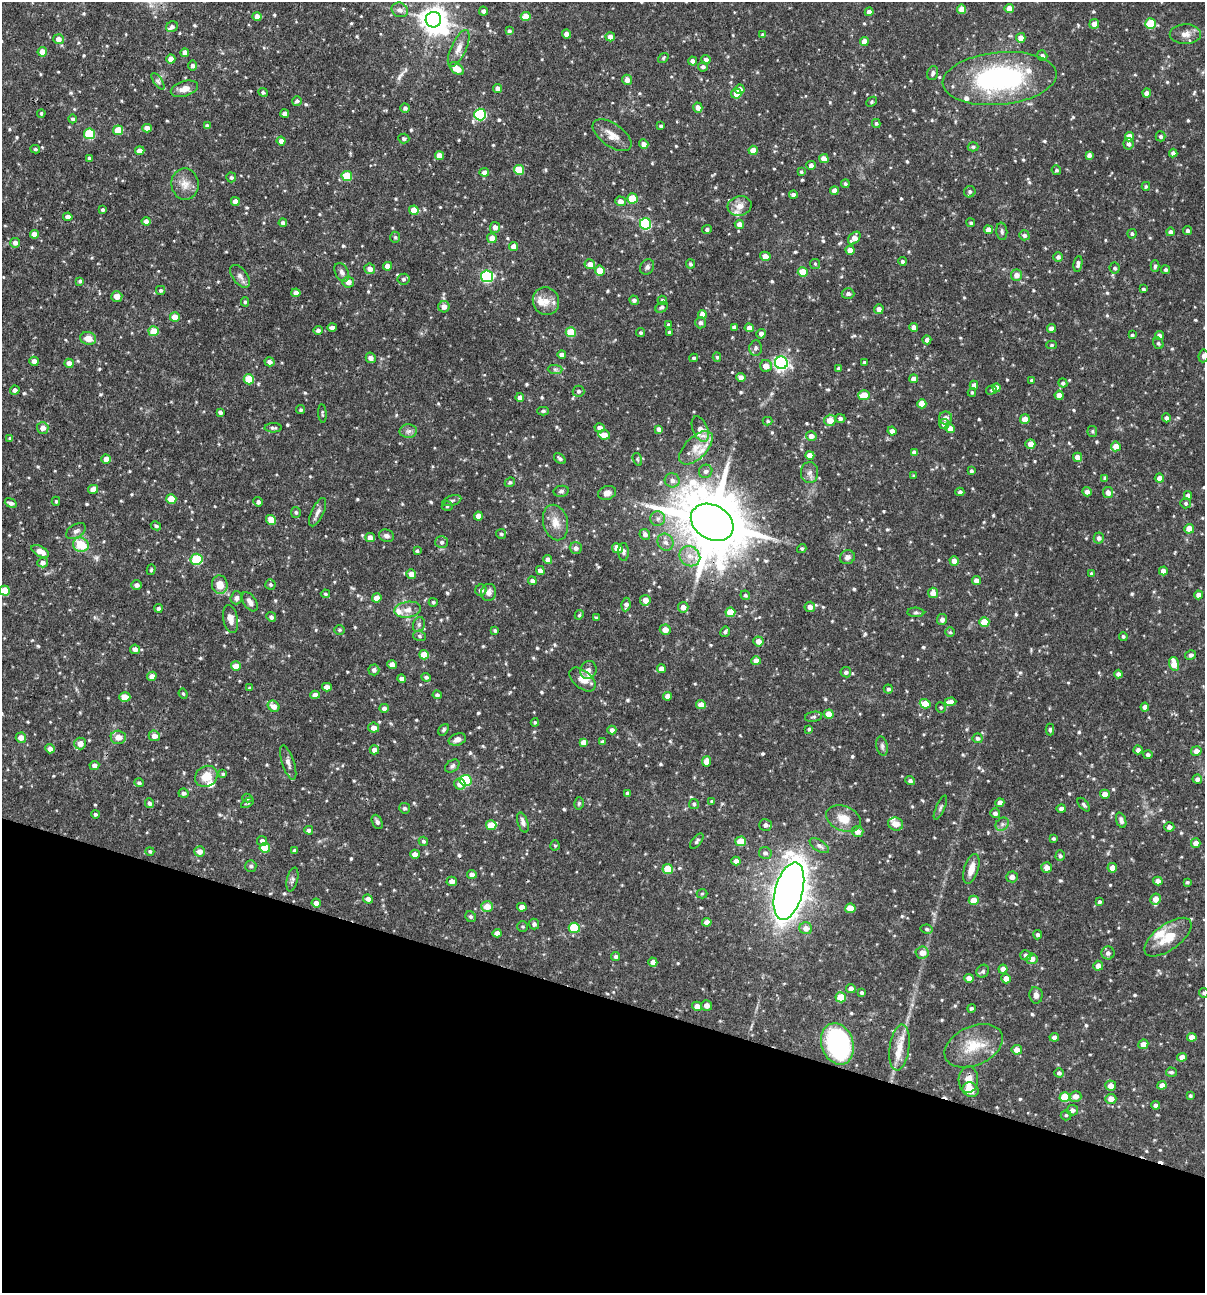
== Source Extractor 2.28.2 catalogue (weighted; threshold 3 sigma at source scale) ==
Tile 15 of 4 x 4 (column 3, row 4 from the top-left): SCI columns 2529-3731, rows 1-1291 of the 5181 x 5164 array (HDU 1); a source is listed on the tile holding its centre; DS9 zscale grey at full resolution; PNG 1207 x 1295 px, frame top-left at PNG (2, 2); each listed source drawn as its Kron ellipse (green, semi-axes under 4 px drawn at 4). Shown black and unused: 23% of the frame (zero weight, under 3 of 4 exposures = <1% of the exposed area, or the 3 px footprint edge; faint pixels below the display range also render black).
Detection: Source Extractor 2.28.2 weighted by HDU 2 'WHT'; one run over the whole footprint, this tile lists its part. Background 0.0992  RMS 0.0039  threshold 0.0176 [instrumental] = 3 sigma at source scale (4.5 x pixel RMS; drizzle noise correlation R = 1.50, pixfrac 1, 0.05/0.05 arcsec/px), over >= 5 px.
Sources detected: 705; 2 inside a brighter object's white glare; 3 cosmic-ray / hot-pixel residue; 1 long thin detection or spike segment (spike, bleed or trail) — neither listed nor drawn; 14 inside a brighter listed object's ellipse — not listed separately; of the other 685, all 500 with FLUX_AUTO >= 0.537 (the completeness limit of this list) listed and drawn (185 fainter detections not listed), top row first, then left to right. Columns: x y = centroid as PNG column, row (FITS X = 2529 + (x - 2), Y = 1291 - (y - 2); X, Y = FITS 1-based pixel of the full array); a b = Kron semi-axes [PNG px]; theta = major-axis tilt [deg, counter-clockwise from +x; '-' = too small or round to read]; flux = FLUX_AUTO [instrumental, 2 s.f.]
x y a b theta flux
962 9 4 4 - 4.5
1009 9 4 4 - 4.4
400 10 8 7 - 1.8
483 11 5 4 - 1.3
869 12 4 4 - 2.6
257 17 4 4 - 2.8
526 17 5 4 - 5.6
433 20 8 7 - 420
1094 24 5 5 - 2.4
1151 24 5 5 - 17
172 27 6 5 - 1.2
509 31 4 4 - 0.95
567 34 4 4 - 2.7
1185 34 15 10 1 3.3
763 35 4 3 - 0.67
610 37 4 4 - 2.9
1021 38 5 4 - 3.1
58 39 5 5 - 2.3
864 41 4 4 - 2.9
459 48 20 7 65 3.3
42 52 5 4 - 4.3
185 53 4 4 - 2.8
1042 56 5 4 - 1.3
663 58 6 4 38 0.56
171 59 4 4 - 2.8
706 60 5 4 - 2.1
692 61 4 4 - 1.6
193 66 5 4 - 1.2
703 67 5 4 - 1.1
457 68 8 5 -36 5.7
933 73 7 5 70 1.3
1000 78 57 26 5 69
627 80 5 5 - 2.4
158 81 9 3 -56 0.87
498 88 4 4 - 1.6
184 89 14 7 17 3
740 89 5 5 - 2.7
263 92 5 4 - 0.69
1147 93 4 4 - 2.5
736 94 5 5 - 3.3
297 101 5 4 - 0.88
871 102 6 4 44 0.59
405 108 4 4 - 1.1
698 108 5 4 - 2.5
41 113 4 4 - 0.65
285 114 4 4 - 1.7
480 115 6 6 - 37
73 119 4 4 - 0.88
876 123 4 4 - 0.65
207 126 4 3 - 0.88
661 126 3 3 - 0.66
147 128 5 4 - 2.3
118 130 5 5 - 8.9
89 134 5 5 - 17
612 135 22 11 -35 4.8
1161 136 5 5 - 0.91
1129 137 5 4 - 4.3
404 139 5 5 - 0.97
281 141 4 4 - 2.2
644 144 5 4 - 2.4
1128 144 5 5 - 1.4
973 147 5 4 - 0.85
35 149 5 4 - 0.55
753 150 4 4 - 3.9
140 151 5 4 - 2.5
1173 153 4 4 - 1.3
1089 155 4 4 - 1.7
439 156 4 4 - 4.1
89 158 3 3 - 0.84
824 159 5 4 - 2.9
811 165 4 4 - 1.6
519 170 5 5 - 12
1056 170 5 4 - 0.68
484 172 4 4 - 1.9
801 172 4 3 - 0.66
347 176 5 5 - 14
231 177 5 5 - 0.75
185 184 15 13 -83 4.5
845 184 4 4 - 0.73
1146 186 4 3 - 0.55
834 191 4 4 - 2.8
970 192 6 5 - 1
793 195 4 4 - 1.2
632 198 5 5 - 12
235 201 4 4 - 2.9
620 201 5 4 - 2.5
740 206 12 10 14 3.3
102 210 3 3 - 0.62
414 210 5 4 - 5.7
68 217 4 4 - 2.1
146 221 4 4 - 2.5
283 223 4 4 - 1.3
971 223 4 4 - 0.69
646 224 6 5 - 36
739 225 5 4 - 2.6
495 227 5 5 - 2.1
707 229 5 4 - 0.82
988 230 4 4 - 2.6
1188 230 4 4 - 0.92
1002 231 9 5 -83 1
1170 232 4 4 - 1.1
34 234 4 4 - 2.4
1132 234 5 4 - 0.75
1024 235 5 5 - 1.1
395 237 5 5 - 0.63
492 238 5 5 - 3.4
854 238 7 5 47 3.2
15 243 5 5 - 1.8
514 246 4 4 - 2.9
850 250 4 4 - 2.6
765 256 5 4 - 3
1058 257 5 5 - 1.2
902 261 4 4 - 0.8
590 264 5 5 - 2.7
690 264 4 4 - 0.79
815 264 5 5 - 0.56
1078 264 8 4 81 1.3
387 266 4 4 - 2.9
1155 266 6 4 90 0.75
647 267 8 6 53 1.2
1115 268 5 5 - 0.95
370 269 5 5 - 2.3
1166 270 4 4 - 0.8
600 271 5 4 - 6.6
342 272 10 6 -63 1.4
803 272 5 4 - 7.1
1016 275 5 5 - 2.7
240 276 13 7 -53 1.9
487 276 6 6 - 50
403 279 6 5 - 0.88
80 281 4 3 - 0.74
348 282 6 5 - 2.3
1143 289 3 3 - 0.71
161 290 4 4 - 0.77
296 293 4 4 - 2.9
848 294 6 5 - 1.3
117 296 5 5 - 2.9
634 300 5 4 - 1.2
662 300 5 4 - 0.91
546 301 14 13 - 4.6
245 302 4 4 - 0.62
444 307 6 5 - 2.2
662 307 7 5 33 0.98
879 309 5 5 - 2
702 314 4 4 - 3.5
175 317 5 4 - 5.5
700 323 5 5 - 1.4
668 325 4 4 - 0.68
332 327 4 4 - 1.5
734 327 4 4 - 1.1
914 327 4 4 - 2.6
749 328 4 4 - 2.1
1052 328 4 4 - 2.1
318 330 4 4 - 1.2
154 331 5 5 - 9.1
571 332 5 5 - 12
669 332 4 3 - 0.78
641 333 4 4 - 0.76
761 334 5 4 - 1.7
1132 335 4 4 - 0.61
1159 335 4 4 - 1.7
88 338 8 6 -15 3.8
927 340 4 4 - 1.4
1158 343 6 5 - 0.73
1052 345 5 4 - 0.62
756 348 7 6 - 1.1
562 354 4 4 - 2
1203 356 6 5 - 0.88
717 357 5 4 - 0.64
371 358 5 4 - 1.9
694 358 4 3 - 0.63
34 361 5 4 - 2.3
270 362 5 4 - 1.7
864 362 4 3 - 0.62
69 363 5 4 - 2.6
781 363 6 6 - 96
766 366 6 6 - 3.4
839 368 4 3 - 1.1
555 369 7 4 -1 0.88
741 377 5 4 - 2.3
249 379 5 5 - 10
914 379 4 4 - 2.6
1032 380 3 3 - 0.71
1063 383 4 4 - 0.96
974 385 4 4 - 2.4
996 388 4 4 - 2.9
15 390 4 4 - 1.7
991 390 5 4 - 0.62
579 391 6 5 - 1.1
972 392 4 3 - 0.56
864 395 5 5 - 6.5
1059 395 4 4 - 2.8
520 397 4 4 - 2.1
922 404 5 4 - 6.5
301 410 4 4 - 0.62
543 411 6 4 0 0.62
220 412 4 3 - 0.97
322 413 9 3 -86 0.6
840 418 5 4 - 1
946 418 6 6 - 2.4
1166 418 4 4 - 1.2
1025 419 5 4 - 3.3
830 420 6 5 - 4.4
768 421 5 4 - 0.67
944 424 5 5 - 1.6
43 428 6 6 - 2.5
273 428 9 4 0 0.87
600 428 5 4 - 2.2
950 428 5 4 - 3.2
659 429 4 4 - 1.5
700 429 13 7 -67 3.8
408 431 8 7 - 1.4
892 431 4 4 - 1.8
1092 431 5 5 - 0.61
604 435 6 5 - 3.6
811 436 5 5 - 2.5
10 438 4 3 - 0.61
1030 444 5 4 - 2.9
1116 446 5 5 - 4.3
696 448 21 11 45 5.7
914 452 4 4 - 1.6
810 455 4 4 - 3.7
1078 457 4 4 - 2.7
560 458 7 4 -41 0.85
106 459 5 4 - 3.6
637 459 6 4 -72 0.56
706 471 7 6 - 1.3
971 471 3 3 - 0.76
810 472 10 8 88 1.9
914 476 4 3 - 0.56
1105 478 4 3 - 0.83
1159 478 4 4 - 2.3
672 480 7 7 - 1.7
510 482 5 4 - 0.75
93 489 5 4 - 2.9
561 491 7 5 11 0.88
960 492 4 4 - 0.9
1087 492 5 4 - 2
1108 492 5 5 - 2.2
607 493 9 6 20 1.9
1188 495 4 4 - 2.1
171 499 5 5 - 7.7
56 501 4 4 - 0.57
452 501 10 5 17 0.96
258 502 5 4 - 1.1
11 503 6 4 -21 1.4
1186 503 5 5 - 0.75
447 506 5 4 - 0.73
296 512 5 5 - 0.8
318 512 15 6 65 1.9
478 516 4 4 - 3.3
658 519 7 7 - 1.5
271 520 5 4 - 4.4
712 522 22 17 -31 3700
555 523 18 12 -76 4.7
156 526 5 4 - 0.78
1189 529 5 4 - 4.6
76 531 11 6 32 1.5
501 534 5 5 - 0.7
645 534 6 5 - 1.4
386 536 7 6 - 1.4
370 537 5 4 - 2.4
1099 538 5 5 - 1.2
442 542 6 6 - 0.93
665 542 8 7 - 2
81 545 8 7 - 11
576 548 6 6 - 1.5
617 548 5 4 - 5.4
802 548 5 4 - 0.61
40 551 9 5 -30 3.8
417 551 4 3 - 0.57
624 552 9 5 -88 1.1
690 556 11 9 -40 3.8
847 557 8 6 26 1.5
197 559 6 5 - 21
548 559 4 4 - 2.5
954 561 5 4 - 2.8
43 563 5 5 - 1.7
151 570 5 4 - 0.55
540 571 4 4 - 1.9
1163 571 4 4 - 2.5
1091 573 4 4 - 0.68
411 574 5 4 - 2.7
532 581 4 4 - 1.2
976 581 4 4 - 2.6
270 584 5 5 - 0.76
136 585 5 5 - 1.7
220 585 9 8 - 4.8
481 590 6 5 - 1.5
5 591 5 5 - 8.3
489 592 8 7 - 2
933 593 5 5 - 2.8
325 594 4 4 - 0.56
745 595 5 4 - 0.76
1199 595 4 4 - 2.2
236 598 6 5 - 1.3
377 598 4 4 - 3.6
645 600 5 5 - 3.1
250 602 11 6 -57 2.1
433 602 4 4 - 0.62
626 605 7 4 82 1.6
683 607 5 5 - 2.6
810 607 5 5 - 2.3
158 608 4 4 - 0.9
408 610 13 8 8 2.8
730 612 5 5 - 7.3
916 612 8 4 -3 0.83
579 615 5 4 - 0.57
271 617 5 4 - 0.97
596 618 3 3 - 0.63
231 619 14 7 -79 2.7
942 619 5 5 - 1.6
984 622 5 4 - 8.3
419 625 8 5 72 0.91
339 630 5 4 - 0.58
495 630 3 3 - 0.63
665 630 5 5 - 3
725 632 5 4 - 0.9
950 632 5 5 - 0.59
420 636 6 5 - 0.79
1123 636 4 4 - 0.71
758 641 5 5 - 2.9
135 649 5 4 - 2
424 655 5 4 - 5.8
1191 655 5 5 - 1.2
756 661 4 4 - 3.3
1174 664 7 5 -74 5.7
392 665 4 4 - 2.9
236 666 5 4 - 4.7
661 668 4 4 - 2.6
374 670 5 5 - 1.4
588 670 9 8 - 1.9
846 672 5 5 - 1.2
1118 674 4 4 - 1.3
152 676 4 4 - 2.1
426 677 4 4 - 0.85
402 679 4 4 - 1.7
582 679 15 9 -39 3.7
327 687 5 4 - 2.9
249 688 4 3 - 0.64
888 689 4 4 - 0.81
183 694 5 4 - 0.54
315 695 4 4 - 2.6
437 695 4 4 - 0.95
668 696 4 4 - 2.5
125 697 5 5 - 6.1
950 702 6 4 2 2.7
701 704 5 4 - 3
925 704 5 4 - 6.8
274 706 6 5 - 3
941 707 5 5 - 0.61
1145 707 4 4 - 2
384 708 4 4 - 1.4
829 714 5 4 - 5.6
814 717 9 5 10 0.91
535 722 4 4 - 0.58
374 728 5 5 - 2.7
809 729 4 4 - 0.73
444 730 6 4 52 0.64
612 730 4 4 - 1.5
1050 730 6 4 -90 0.7
154 736 6 5 - 2.7
118 737 7 6 - 3.6
21 738 5 5 - 3.5
978 738 5 5 - 1.1
457 739 9 6 17 2.1
584 742 4 4 - 3.2
602 742 4 4 - 0.91
80 743 6 6 - 3
882 746 9 5 -76 1.1
50 749 5 4 - 2.2
374 750 5 4 - 2.4
1138 750 4 4 - 1.4
1196 751 5 4 - 2.3
1148 754 4 4 - 0.98
707 761 5 4 - 2.9
288 763 18 6 -71 2.1
94 765 5 4 - 1.5
452 766 8 5 38 0.98
223 774 4 4 - 0.58
206 776 12 10 34 6.2
1197 779 5 4 - 1.5
466 780 6 5 - 30
910 781 5 4 - 1
139 783 5 4 - 0.8
460 784 6 5 - 2.7
184 793 5 4 - 1.2
627 793 4 4 - 1.3
1105 794 5 4 - 2.6
247 798 5 4 - 0.64
712 801 3 3 - 0.68
149 803 5 4 - 1
247 803 7 4 33 0.66
579 803 6 4 74 0.65
1000 803 4 4 - 2.6
694 804 5 5 - 0.63
1084 805 8 4 -49 0.79
940 807 13 4 65 0.87
405 808 5 5 - 0.81
1061 809 5 4 - 1.2
995 813 5 5 - 1.3
95 814 4 4 - 0.78
843 819 18 12 -22 6.3
1121 820 8 5 -70 1.3
377 822 7 5 -64 1.1
523 822 10 5 -71 1.7
896 824 7 6 - 3.4
1002 824 7 6 - 1.1
491 825 5 5 - 8.5
765 825 6 5 - 1.4
1169 827 5 5 - 1.5
309 830 4 4 - 1.1
857 831 6 5 - 2.8
1053 838 4 4 - 0.55
262 841 5 5 - 1.3
423 841 5 4 - 0.71
697 841 9 4 51 0.91
741 841 5 5 - 8.4
1196 843 4 4 - 2.6
555 845 5 4 - 0.54
819 846 11 5 -33 1.3
265 848 5 5 - 8.9
150 851 4 4 - 0.64
200 851 5 5 - 2.8
294 851 4 4 - 0.85
765 853 6 6 - 1.3
415 854 5 4 - 2.3
1060 856 5 4 - 0.87
736 861 4 4 - 2
251 866 6 5 - 0.94
1047 867 5 5 - 2.7
1112 868 5 4 - 2.9
668 869 5 5 - 9.7
971 869 15 7 72 3.8
472 874 5 4 - 1.8
1012 877 6 5 - 1.9
292 879 12 5 76 1.2
452 881 5 4 - 2
1158 881 4 4 - 2.5
1187 882 3 3 - 0.55
789 891 29 14 75 510
702 894 5 5 - 0.54
368 899 5 4 - 1.7
1155 899 6 5 - 2.8
974 900 5 4 - 5.5
1099 902 4 3 - 0.9
316 903 4 4 - 2.2
487 907 6 5 - 4.4
522 907 5 4 - 2.7
850 908 5 5 - 6.8
471 917 6 5 - 0.71
707 922 4 4 - 2.4
534 924 5 5 - 1.1
523 926 5 5 - 0.6
574 928 5 5 - 16
806 928 6 6 - 2.8
927 929 6 4 -12 0.89
497 933 4 4 - 1.9
1038 935 4 4 - 1.1
1168 937 27 13 36 9.4
922 953 6 6 - 3
1108 953 6 6 - 1.5
1026 955 5 5 - 1.2
616 956 4 4 - 1
1032 959 5 5 - 2.4
653 962 4 4 - 2.3
1098 966 5 5 - 2.3
1003 969 4 4 - 2.6
983 971 7 6 - 0.9
969 978 5 4 - 2.5
1006 979 5 5 - 2.9
851 988 5 4 - 1.8
862 993 4 3 - 0.85
1204 993 5 4 - 0.58
1036 995 8 6 -81 1.7
841 997 5 5 - 9.9
707 1005 5 5 - 2.3
697 1006 5 4 - 2.4
971 1008 4 4 - 0.86
1054 1037 4 4 - 1.7
1192 1037 5 4 - 3.3
837 1044 21 16 -71 63
1143 1044 5 4 - 2.6
974 1046 31 19 24 12
900 1048 23 10 81 6.2
1017 1050 5 5 - 3.4
1182 1057 5 4 - 2.6
1171 1072 5 4 - 0.79
1059 1073 5 4 - 0.96
968 1080 13 9 84 3.7
1111 1085 5 5 - 3
1162 1085 4 4 - 2.2
971 1090 8 7 - 5.2
1075 1096 6 5 - 2.7
1190 1096 4 3 - 0.67
1065 1097 5 5 - 14
1111 1099 5 5 - 2.8
1156 1105 4 4 - 1.2
1072 1110 6 5 - 1.7
1066 1115 5 5 - 0.56
Overlapping masked pixels (flux is a lower limit): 1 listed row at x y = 712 522
Isophote crosses this tile's border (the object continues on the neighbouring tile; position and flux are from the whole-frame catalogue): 4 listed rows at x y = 1000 78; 1203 356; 5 591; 1204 993